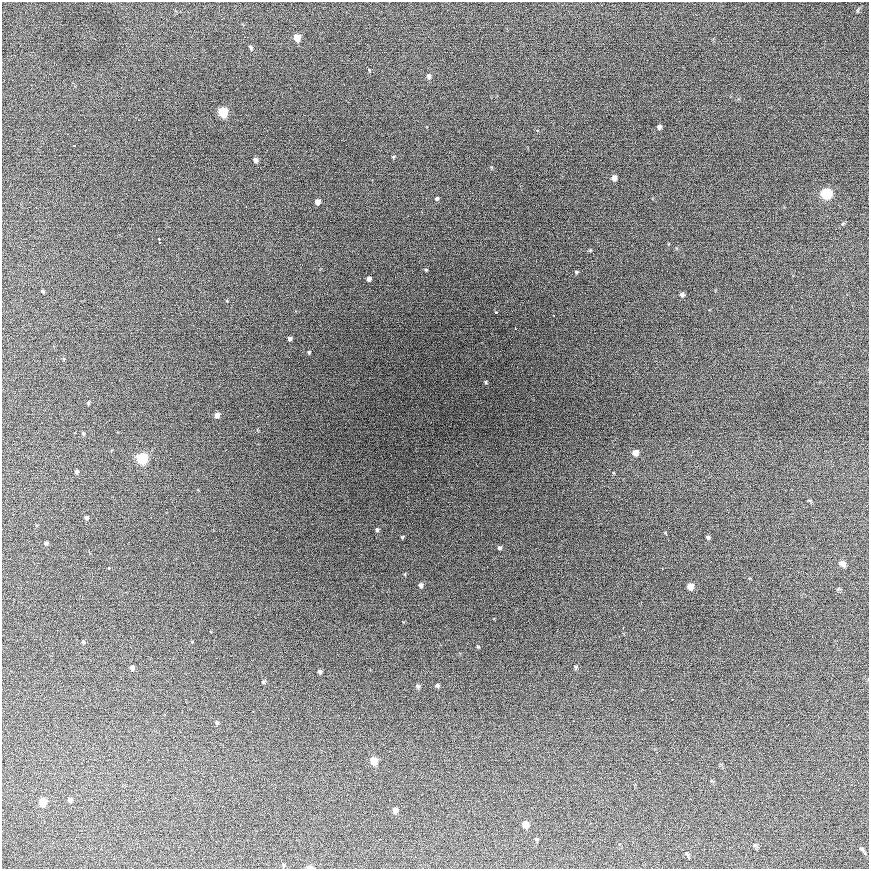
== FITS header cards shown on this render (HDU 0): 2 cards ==
NAXIS1  =                  867
NAXIS2  =                  867

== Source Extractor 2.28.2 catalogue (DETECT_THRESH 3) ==
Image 867 x 867 px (HDU 0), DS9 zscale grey, 1 PNG px = 1 image px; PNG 871 x 871 px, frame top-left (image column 1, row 867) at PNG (2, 2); no overlay
Background 547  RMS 30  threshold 91.2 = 3 sigma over >= 5 px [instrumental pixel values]
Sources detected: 72; all 72 listed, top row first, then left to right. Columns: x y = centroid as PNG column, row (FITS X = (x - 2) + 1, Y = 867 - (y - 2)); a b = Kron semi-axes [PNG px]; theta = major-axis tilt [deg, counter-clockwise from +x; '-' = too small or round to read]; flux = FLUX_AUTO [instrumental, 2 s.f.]
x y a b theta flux
857 11 6 3 72 2400
297 38 6 5 - 30000
251 48 7 5 -62 3500
429 76 7 5 -80 6000
223 112 7 5 -66 110000
138 120 2 2 - 1100
659 127 5 4 - 6100
68 134 2 2 - 1300
75 145 3 2 - 5900
393 157 5 4 - 2100
255 160 5 4 - 7100
614 178 5 4 - 13000
826 193 7 6 - 160000
437 198 5 4 - 3100
317 202 5 4 - 12000
246 206 3 2 - 2500
842 224 6 3 70 2500
159 240 6 3 -88 13000
590 250 5 4 - 2100
426 270 4 4 - 2100
576 272 5 4 - 2600
369 279 4 4 - 6700
43 291 4 3 - 2500
682 294 5 4 - 6000
227 301 4 3 - 1600
496 312 3 3 - 7200
554 315 2 2 - 1500
516 329 3 2 - 2200
289 339 4 4 - 4500
309 352 4 4 - 2300
289 357 2 2 - 860
485 382 5 3 - 2400
625 384 3 2 - 2200
88 403 5 4 - 2100
217 415 5 5 - 9500
83 433 5 4 - 2600
635 453 5 5 - 17000
142 459 6 6 - 190000
76 472 5 4 - 4400
86 517 5 4 - 3700
377 530 4 4 - 4300
402 537 5 4 - 2100
708 537 4 4 - 3000
46 543 4 4 - 4300
499 548 5 5 - 3600
842 564 8 6 -39 12000
421 585 5 5 - 6300
690 586 6 5 - 20000
838 589 6 4 19 2200
614 610 3 2 - 1500
623 627 3 2 - 2100
83 642 5 4 - 2400
478 647 5 3 - 1700
575 667 6 5 - 3200
132 668 4 4 - 8500
320 672 5 4 - 4900
263 682 5 4 - 3100
417 686 6 5 - 4300
437 686 5 5 - 3700
672 699 3 2 - 2500
253 711 3 2 - 2400
217 722 5 4 - 2900
374 761 6 5 - 42000
70 800 6 5 - 5400
43 802 6 5 - 47000
395 810 6 5 - 11000
525 824 7 5 -65 18000
536 839 6 3 -43 2500
861 849 7 4 -37 4300
687 854 8 5 -48 4300
283 865 6 4 -70 2700
310 867 5 3 - 13000
At the frame edge (FLAGS 8, measured only in part): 1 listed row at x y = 310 867

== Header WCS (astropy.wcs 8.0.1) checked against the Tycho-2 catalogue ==
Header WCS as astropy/WCSLIB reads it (CRVAL/CRPIX/CD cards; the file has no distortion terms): RA---TAN/DEC--TAN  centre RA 02:26:32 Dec +59:28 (36.64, +59.46 deg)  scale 1.07 arcsec/px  FOV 15.5' x 15.5'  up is -2 deg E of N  parity normal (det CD < 0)
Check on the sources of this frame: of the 60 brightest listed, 8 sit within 2.0 arcsec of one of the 10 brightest Tycho-2 stars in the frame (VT <= 12.85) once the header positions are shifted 0.34 arcsec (0.17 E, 0.29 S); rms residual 1.11 arcsec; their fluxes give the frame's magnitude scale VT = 23.19 - 2.5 log10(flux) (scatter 0.08 mag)
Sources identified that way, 8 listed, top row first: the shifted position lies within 2.0 arcsec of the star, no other Tycho-2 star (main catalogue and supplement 1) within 4.0 arcsec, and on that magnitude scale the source's flux lands within +1.5 / -3 mag of the star's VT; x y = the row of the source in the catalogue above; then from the Tycho-2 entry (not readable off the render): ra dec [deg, ICRS J2000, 3 dp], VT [Tycho-2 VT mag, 2 dp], TYC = Tycho-2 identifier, HIP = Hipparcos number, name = IAU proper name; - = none
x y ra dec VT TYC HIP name
223 112 36.752 +59.563 10.52 3699-2145-1 - -
826 193 36.401 +59.531 10.24 3698-557-1 - -
142 459 36.807 +59.461 10.09 3699-1635-1 11420 -
690 586 36.489 +59.416 11.97 3698-1137-1 - -
374 761 36.679 +59.368 11.58 3699-45-1 - -
43 802 36.872 +59.360 11.56 3699-807-1 - -
525 824 36.592 +59.348 12.80 3698-2665-1 - -
310 867 36.718 +59.337 11.44 3699-703-1 - -